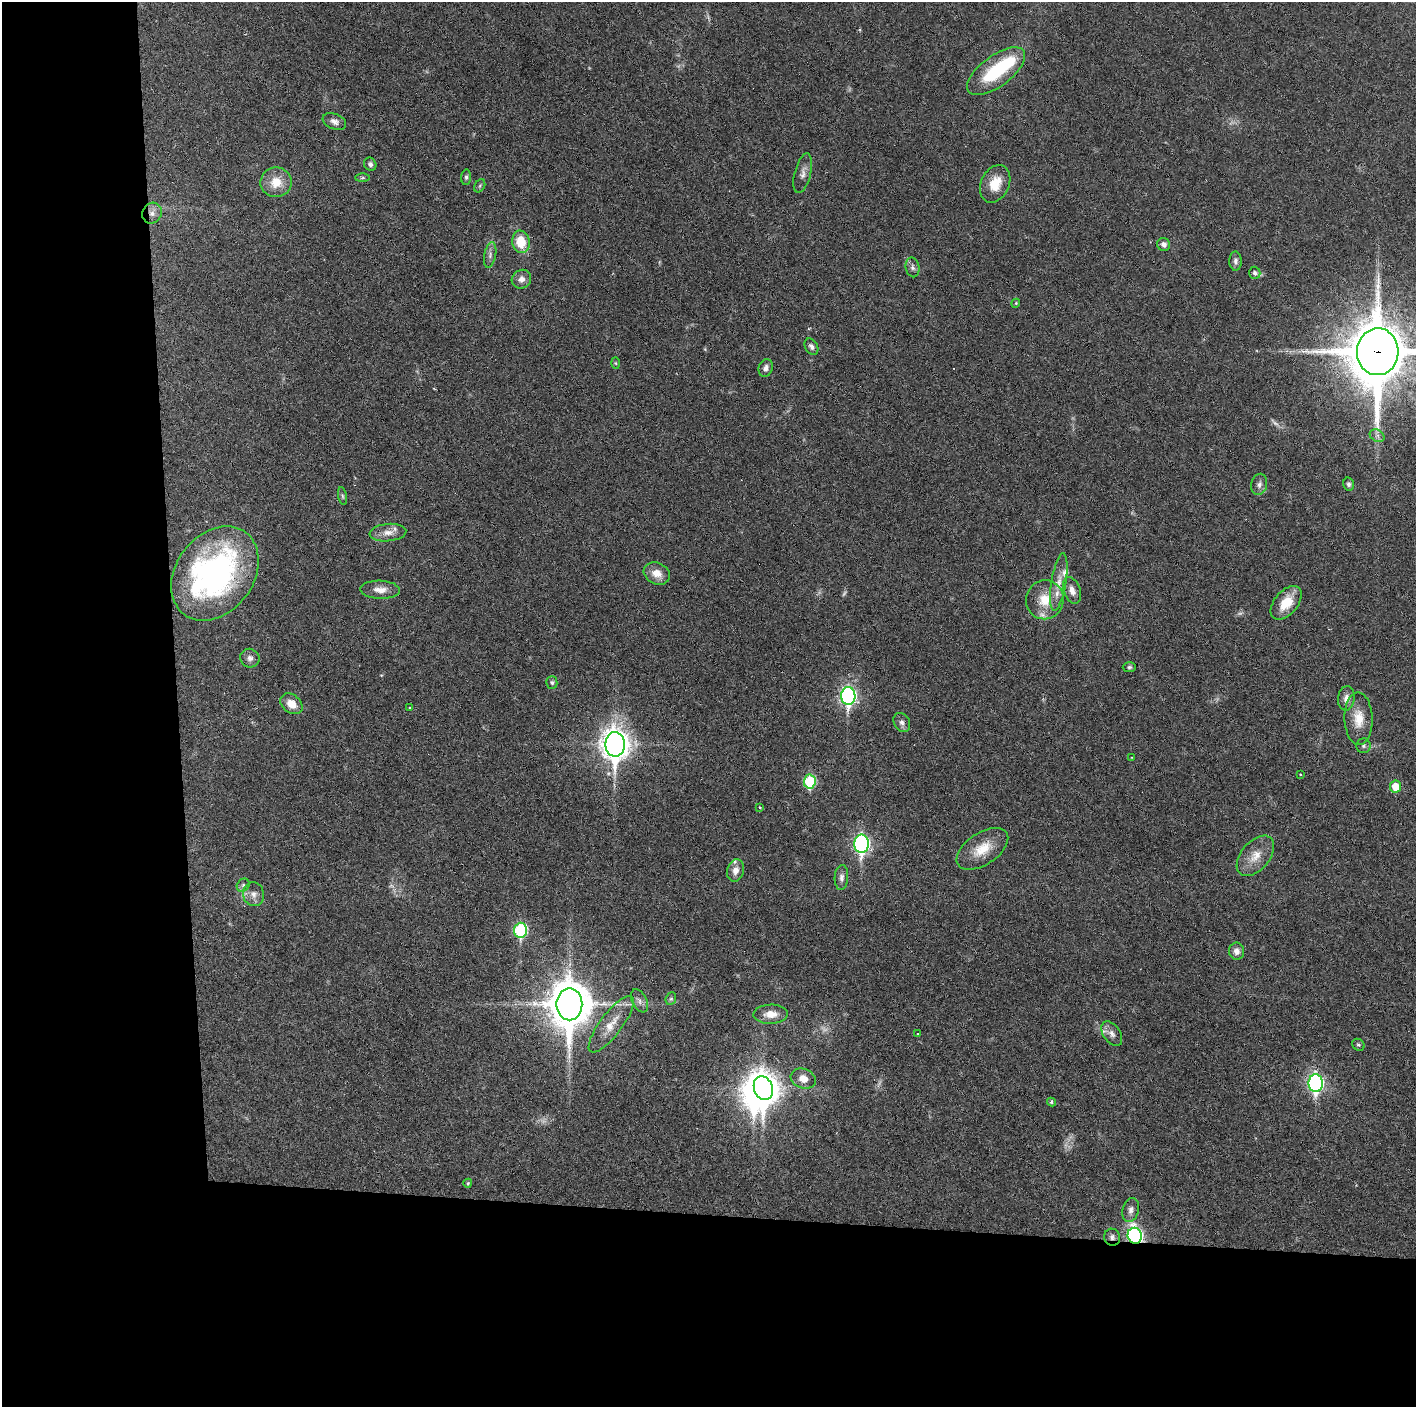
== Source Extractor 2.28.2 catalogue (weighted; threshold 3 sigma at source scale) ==
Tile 7 of 3 x 3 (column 1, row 3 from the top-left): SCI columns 1-1414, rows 1-1405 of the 4242 x 4218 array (HDU 1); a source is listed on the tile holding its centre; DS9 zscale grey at full resolution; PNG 1418 x 1409 px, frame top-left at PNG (2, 2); each listed source drawn as its Kron ellipse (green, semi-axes under 4 px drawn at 4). Shown black and unused: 24% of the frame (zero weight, under 3 of 6 exposures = <1% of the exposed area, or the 3 px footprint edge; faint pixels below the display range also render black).
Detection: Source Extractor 2.28.2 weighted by HDU 2 'WHT'; one run over the whole footprint, this tile lists its part. Background 0.0253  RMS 0.002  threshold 0.00821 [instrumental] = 3 sigma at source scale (4.09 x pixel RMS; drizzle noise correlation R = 1.36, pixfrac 0.8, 0.05/0.05 arcsec/px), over >= 5 px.
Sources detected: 89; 7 too faint to see at this stretch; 3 inside a brighter object's white glare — neither listed nor drawn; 4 inside a brighter listed object's ellipse — not listed separately; the other 75 listed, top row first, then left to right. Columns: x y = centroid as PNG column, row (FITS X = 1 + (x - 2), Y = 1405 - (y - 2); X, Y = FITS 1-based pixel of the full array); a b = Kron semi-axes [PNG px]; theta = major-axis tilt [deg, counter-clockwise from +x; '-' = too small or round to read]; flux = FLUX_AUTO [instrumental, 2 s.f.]
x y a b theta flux
996 71 34 15 37 11
334 121 12 7 -22 0.89
370 164 7 6 - 0.53
803 173 20 8 75 1.2
466 177 7 5 83 0.38
362 178 7 4 1 0.3
276 182 15 15 - 3.3
995 184 20 14 65 3.6
480 186 7 5 60 0.32
152 213 11 9 57 1.1
521 242 11 8 -80 4.6
1164 244 7 6 - 0.67
490 255 13 6 79 0.78
1235 261 9 6 -88 0.64
912 267 10 6 -77 0.64
1255 273 6 5 - 0.52
521 279 10 9 - 1.1
1016 303 4 3 - 0.18
811 347 9 6 -60 0.66
1378 352 23 21 87 1200
615 363 6 4 -88 0.18
766 368 9 7 71 0.74
1377 436 8 6 -30 0.56
1259 484 11 8 77 0.8
1349 484 6 5 - 0.45
342 496 9 3 -79 0.33
388 533 18 8 6 1.7
215 573 51 38 53 49
657 573 13 10 -25 2
1059 582 29 7 81 2.5
380 590 20 9 -2 1.7
1072 590 14 8 -70 1.4
1045 600 19 19 - 4.5
1286 603 20 11 50 3.9
250 658 10 9 - 0.87
1129 667 6 5 - 0.34
552 682 6 5 - 0.36
848 696 9 7 -89 49
1346 698 12 8 82 1.2
291 704 12 9 -39 2.2
410 708 3 3 - 0.19
1358 719 26 14 -88 3.6
902 723 10 8 -61 0.76
615 744 12 9 -87 230
1363 746 7 7 - 0.45
1131 757 3 2 - 0.12
1300 774 3 2 - 0.14
810 782 7 6 - 13
1395 787 6 5 - 3.6
760 807 3 2 - 0.17
861 844 9 7 -89 47
982 849 29 16 33 4.4
1255 856 24 14 50 3.1
736 870 11 8 73 1.3
841 877 12 7 87 0.8
243 885 7 6 - 0.45
254 894 12 10 -77 1.3
520 930 7 6 - 20
1236 951 8 7 - 1.1
671 999 6 5 - 0.33
639 1001 12 7 -63 0.81
569 1004 16 13 -89 650
770 1014 17 9 1 2.2
611 1024 34 11 53 3.5
918 1034 3 3 - 0.23
1112 1034 14 8 -56 1.1
1358 1045 6 5 - 0.29
803 1079 13 9 -21 2
1316 1083 9 7 89 47
763 1088 12 9 -69 240
1051 1102 4 4 - 0.32
468 1183 4 4 - 0.24
1131 1210 12 8 76 0.95
1135 1236 8 7 - 43
1112 1237 8 8 - 0.71
Overlapping masked pixels (flux is a lower limit): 4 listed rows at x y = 152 213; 1378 352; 1135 1236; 1112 1237
Isophote crosses this tile's border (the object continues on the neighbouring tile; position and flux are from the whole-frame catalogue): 1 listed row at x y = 1378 352